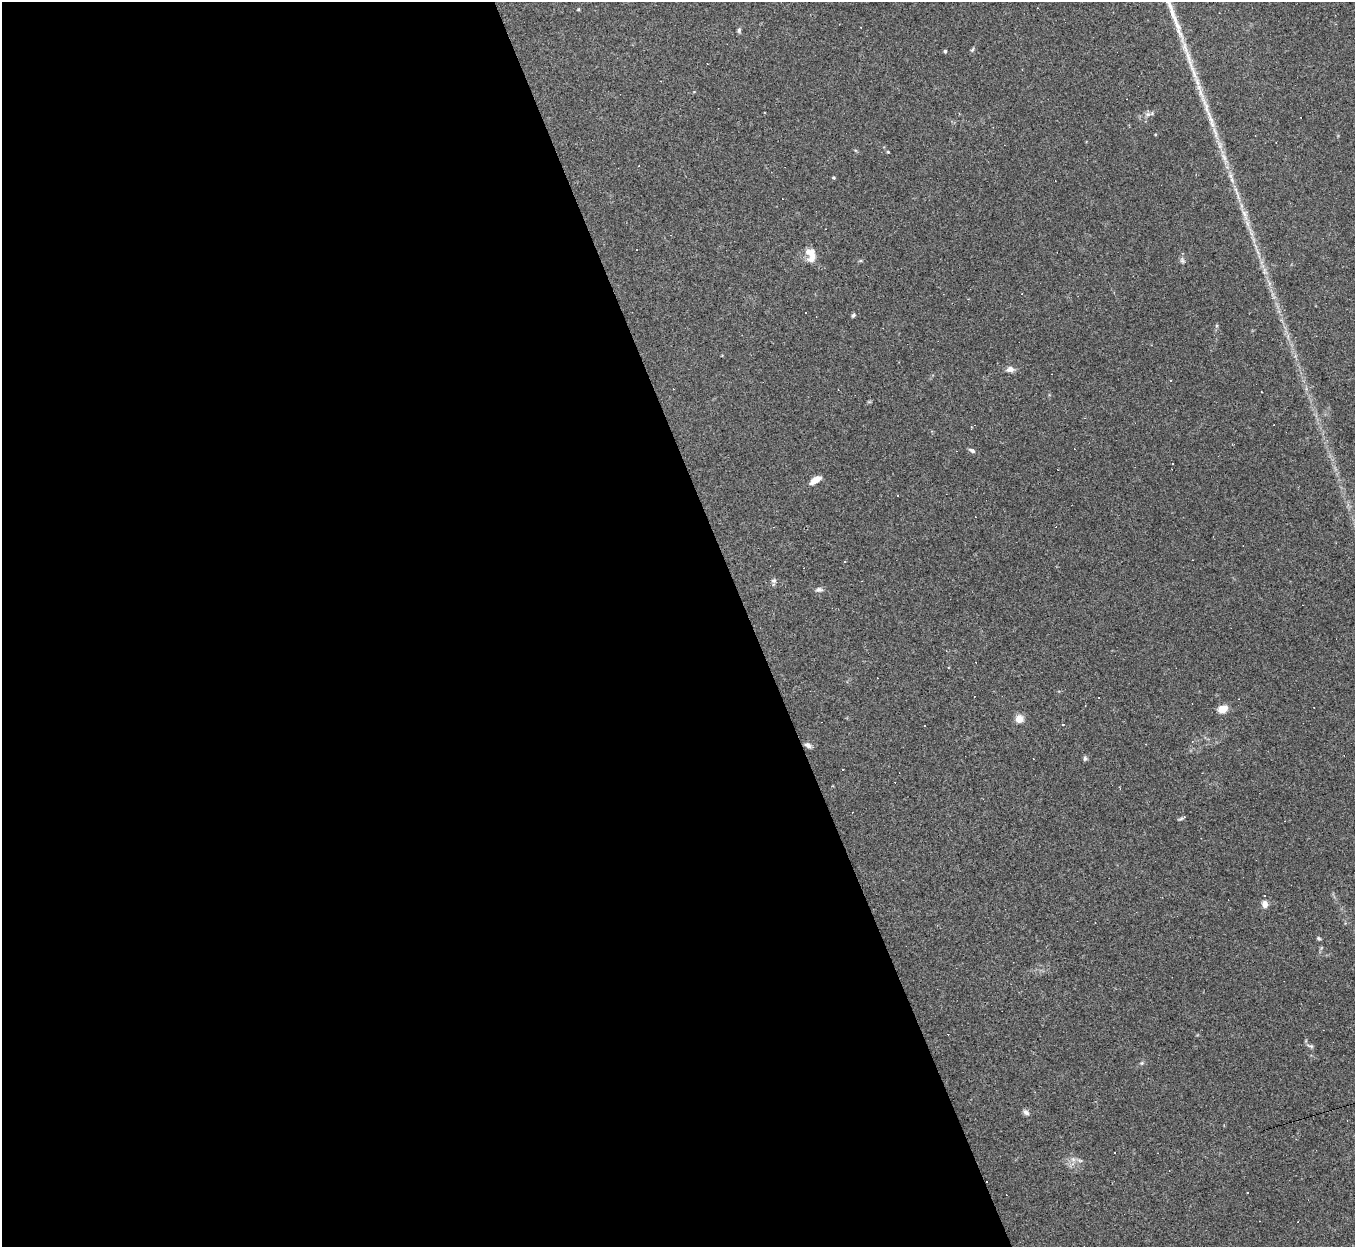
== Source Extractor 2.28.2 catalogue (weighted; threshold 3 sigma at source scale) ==
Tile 9 of 4 x 4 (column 1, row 3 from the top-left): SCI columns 1-1353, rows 1517-2761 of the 5412 x 5396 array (HDU 1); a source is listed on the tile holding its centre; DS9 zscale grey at full resolution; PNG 1357 x 1249 px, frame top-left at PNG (2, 2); no overlay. Shown black and unused: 55% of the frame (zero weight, under 2 of 3 exposures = <1% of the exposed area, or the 3 px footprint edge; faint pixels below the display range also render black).
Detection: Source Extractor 2.28.2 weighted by HDU 2 'WHT'; one run over the whole footprint, this tile lists its part. Background 0.0861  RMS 0.0075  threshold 0.0339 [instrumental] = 3 sigma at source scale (4.5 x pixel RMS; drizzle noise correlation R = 1.50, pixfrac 1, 0.05/0.05 arcsec/px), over >= 5 px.
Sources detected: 57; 19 cosmic-ray / hot-pixel residue — not listed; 1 inside a brighter listed object's ellipse — not listed separately; the other 37 listed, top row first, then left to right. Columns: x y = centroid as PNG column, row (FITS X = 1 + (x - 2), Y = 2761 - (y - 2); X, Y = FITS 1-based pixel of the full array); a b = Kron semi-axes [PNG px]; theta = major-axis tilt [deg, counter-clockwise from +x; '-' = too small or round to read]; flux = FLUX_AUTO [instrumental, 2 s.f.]
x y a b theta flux
739 30 7 5 76 1.4
1180 33 32 7 -69 13
972 50 6 4 43 1.1
945 51 3 3 - 1.4
1194 74 35 6 -70 14
1206 107 16 5 -84 5.1
1148 114 7 6 - 2
1215 133 19 5 -72 6.4
888 152 4 3 - 0.66
1224 157 10 5 -63 3.2
833 178 4 4 - 0.95
1232 180 8 4 90 2
1245 214 18 7 -76 6
810 252 15 10 -19 7.1
1182 261 8 5 -49 1.7
853 315 6 4 49 1.2
1010 369 10 7 6 3.6
972 451 8 5 -24 2.1
1173 464 2 2 - 0.62
815 480 15 6 31 6.1
897 495 3 2 - 1.1
774 581 7 6 - 1.8
819 590 10 6 -5 2.2
1223 709 10 8 26 8.9
1019 719 5 4 - 24
1063 724 3 2 - 0.66
925 725 3 2 - 0.87
808 745 9 6 -33 2.5
1085 758 7 5 -89 1.2
1184 817 5 4 - 1.2
1265 904 8 6 -81 4.3
1319 938 5 4 - 1
1311 1046 10 4 -19 1.5
1142 1063 5 5 - 1.1
1026 1112 8 6 -42 2.4
1073 1159 7 6 - 2.6
1247 1193 2 2 - 0.64